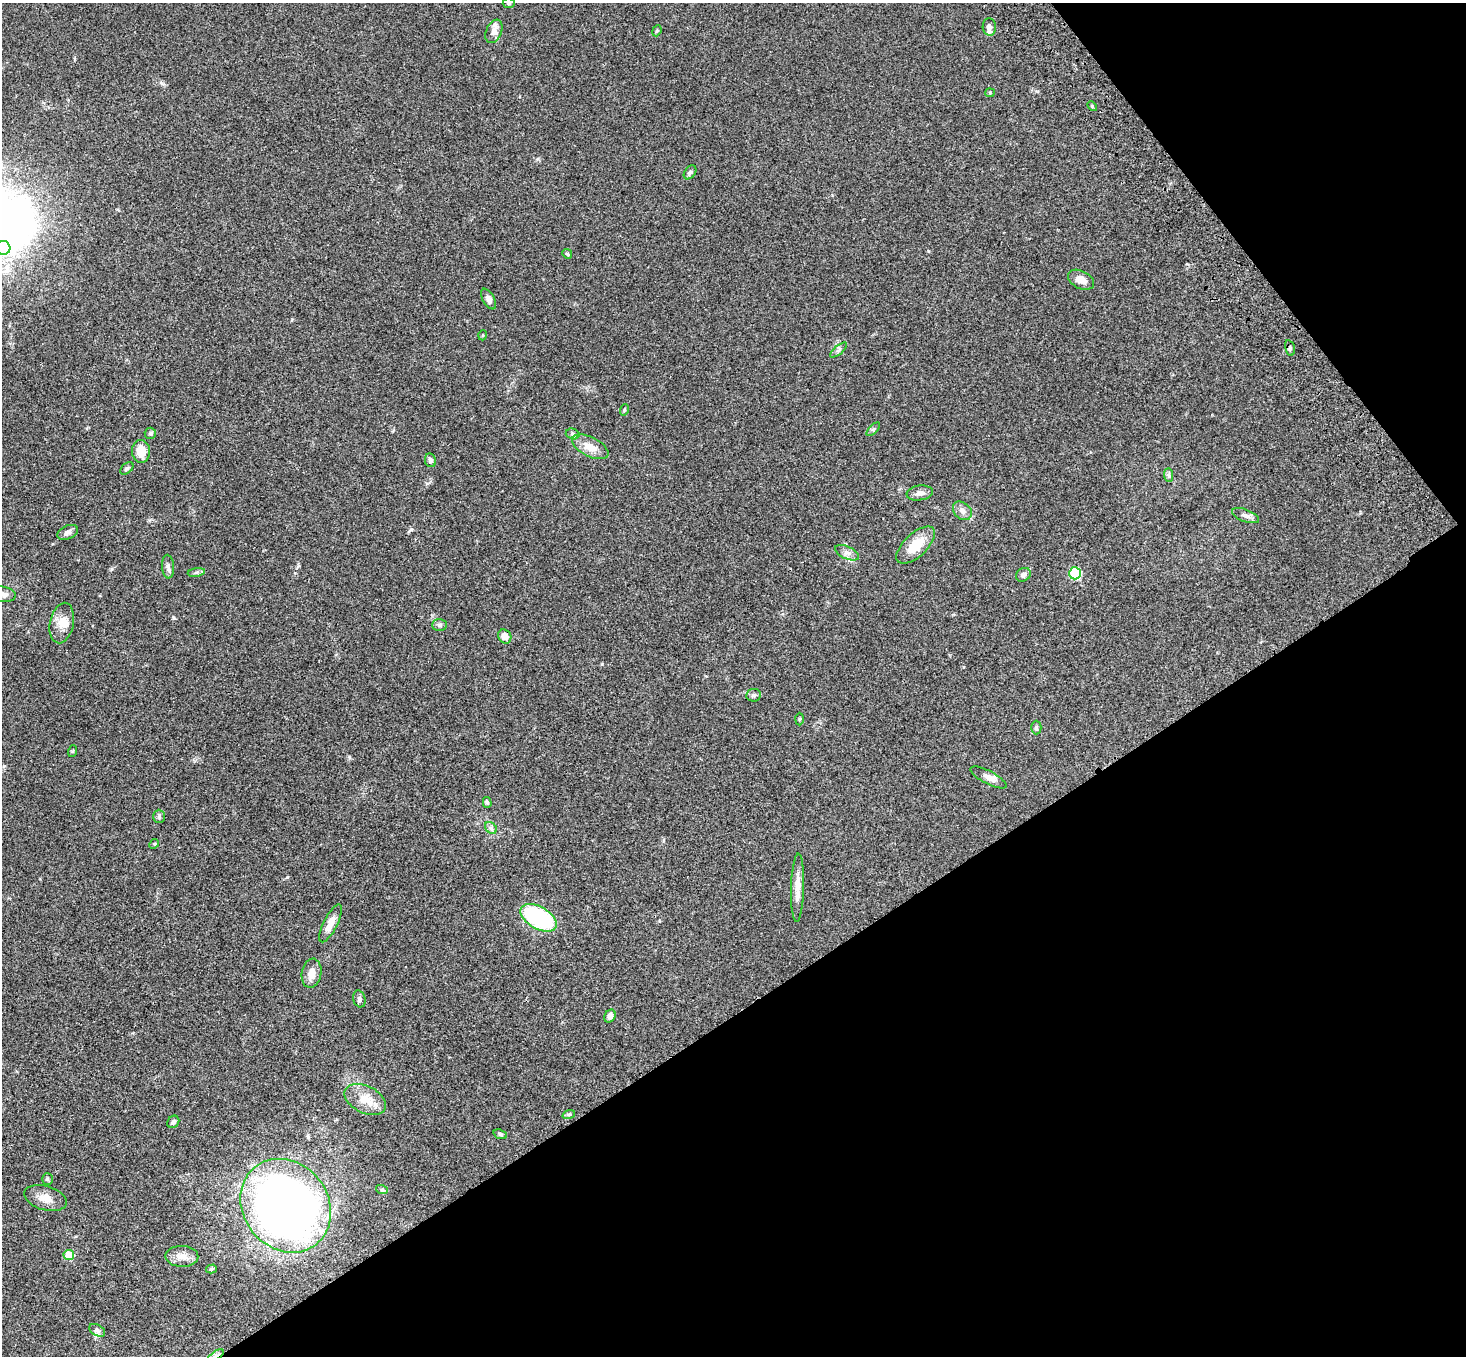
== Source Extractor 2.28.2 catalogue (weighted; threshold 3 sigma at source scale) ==
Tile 12 of 4 x 4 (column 4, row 3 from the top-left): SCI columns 4502-5965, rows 1730-3083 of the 6069 x 6028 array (HDU 1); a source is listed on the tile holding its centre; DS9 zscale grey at full resolution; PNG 1468 x 1358 px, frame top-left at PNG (2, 3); each listed source drawn as its Kron ellipse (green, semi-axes under 4 px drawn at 4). Shown black and unused: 32% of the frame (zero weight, under 3 of 4 exposures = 6% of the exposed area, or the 3 px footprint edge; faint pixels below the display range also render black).
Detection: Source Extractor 2.28.2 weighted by HDU 2 'WHT'; one run over the whole footprint, this tile lists its part. Background 0.0468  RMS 0.0052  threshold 0.0232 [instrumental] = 3 sigma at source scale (4.5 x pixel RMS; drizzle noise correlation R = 1.50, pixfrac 1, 0.05/0.05 arcsec/px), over >= 5 px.
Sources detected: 69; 4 inside a brighter listed object's ellipse — not listed separately; the other 65 listed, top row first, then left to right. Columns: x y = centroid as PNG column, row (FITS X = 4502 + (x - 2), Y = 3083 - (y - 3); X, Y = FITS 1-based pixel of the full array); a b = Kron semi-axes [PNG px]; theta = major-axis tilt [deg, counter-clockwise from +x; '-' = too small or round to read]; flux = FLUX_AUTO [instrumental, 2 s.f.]
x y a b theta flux
509 3 6 5 - 0.78
989 27 9 6 -85 1.6
494 31 12 7 66 3.4
657 31 6 4 67 0.61
990 93 5 4 - 0.49
1092 106 6 3 -46 0.65
690 172 8 5 53 1
3 248 7 7 - 23
567 254 5 4 - 0.55
1081 280 14 9 -27 4.6
489 299 11 5 -61 2.2
483 335 5 3 - 0.44
1290 348 8 4 -77 1
838 350 10 3 40 0.89
624 410 6 3 72 0.59
873 429 8 3 45 0.78
150 433 5 5 - 0.95
573 434 7 5 -16 0.97
590 447 20 9 -27 5.9
141 451 11 9 -88 7.1
430 460 7 5 -79 1.4
127 468 7 5 41 0.98
1169 475 7 4 -89 1
920 493 13 7 9 2.8
962 511 10 8 -42 2.4
1246 516 14 6 -20 2.1
68 532 11 6 25 2.1
916 545 24 11 43 12
847 553 13 6 -23 2.3
168 567 12 6 -85 1.7
196 572 8 4 9 0.97
1075 573 6 6 - 32
1023 575 8 6 36 1.6
3 594 12 7 -10 2.7
62 623 20 11 78 6.1
439 625 7 6 - 1.2
505 636 7 6 - 3.4
754 695 7 6 - 1.4
799 719 6 4 88 0.6
1036 727 7 5 -90 0.84
73 751 6 4 71 0.56
988 777 20 6 -27 3
487 802 5 4 - 0.81
159 816 7 5 -89 0.93
491 828 7 5 -46 1.2
154 844 5 4 - 0.5
798 888 34 6 88 5.5
539 918 20 11 -30 54
330 923 21 7 63 5
312 973 14 9 80 4.8
359 999 8 6 -73 1.2
610 1016 7 5 60 2.2
365 1099 22 13 -26 8.5
569 1114 6 4 20 0.7
173 1122 7 5 50 1.3
500 1134 7 4 -20 0.78
47 1179 6 5 - 0.84
382 1190 6 4 -19 0.63
45 1198 22 12 -16 5.4
286 1206 49 42 -51 440
69 1255 5 5 - 14
182 1256 16 10 -1 4.4
211 1269 5 4 - 0.81
97 1330 9 5 -29 1.2
216 1356 9 4 34 1.6
Overlapping masked pixels (flux is a lower limit): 1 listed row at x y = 216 1356
Isophote crosses this tile's border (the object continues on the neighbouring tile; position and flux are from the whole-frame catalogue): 4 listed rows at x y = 509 3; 3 248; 3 594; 216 1356
Unlisted compact peaks at least as high as the median listed source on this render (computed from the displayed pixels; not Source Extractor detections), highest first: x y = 174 618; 411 529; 111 569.